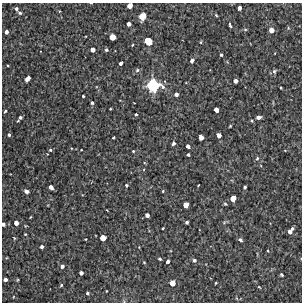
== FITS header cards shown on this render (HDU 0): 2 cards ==
NAXIS1  =                  300 / Width of image
NAXIS2  =                  300 / Height of image

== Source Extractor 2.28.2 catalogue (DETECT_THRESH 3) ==
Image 300 x 300 px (HDU 0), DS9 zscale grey, 1 PNG px = 1 image px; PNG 304 x 304 px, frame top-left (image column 1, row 300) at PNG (2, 3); no overlay
Background 3680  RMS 280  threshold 840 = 3 sigma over >= 5 px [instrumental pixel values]
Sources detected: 88; all 88 listed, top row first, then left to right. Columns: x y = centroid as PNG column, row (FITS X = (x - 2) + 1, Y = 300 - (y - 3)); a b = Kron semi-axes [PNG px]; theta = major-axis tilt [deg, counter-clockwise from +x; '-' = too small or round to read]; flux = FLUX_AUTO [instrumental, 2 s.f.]
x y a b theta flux
130 6 5 4 - 130000
239 8 4 3 - 68000
16 9 5 4 - 40000
20 13 5 4 - 27000
216 15 4 3 - 22000
142 16 7 6 - 250000
129 24 4 4 - 69000
230 25 5 2 - 31000
245 30 5 3 - 20000
271 30 5 5 - 110000
6 32 4 3 - 64000
112 37 5 5 - 170000
148 41 7 6 - 270000
201 42 5 3 - 15000
132 45 3 2 - 17000
93 50 4 4 - 90000
106 50 4 3 - 35000
221 55 3 3 - 25000
192 61 5 4 - 65000
121 63 4 3 - 53000
137 70 6 5 - 39000
274 71 6 5 - 37000
27 79 6 4 55 120000
235 81 4 4 - 71000
153 85 12 12 - 740000
163 87 7 5 -39 58000
281 88 3 2 - 18000
176 94 4 4 - 56000
83 96 3 3 - 22000
92 103 3 3 - 34000
110 109 2 2 - 16000
216 110 5 4 - 94000
5 111 3 3 - 26000
136 114 3 2 - 19000
258 117 4 4 - 68000
20 118 6 3 52 50000
252 121 4 3 - 17000
230 126 4 2 - 17000
9 135 4 3 - 29000
219 135 5 4 - 93000
113 137 3 3 - 23000
201 137 4 4 - 110000
173 143 4 3 - 51000
188 146 4 3 - 65000
50 150 4 4 - 22000
81 150 2 2 - 11000
133 151 3 2 - 17000
188 155 3 3 - 32000
257 158 6 4 64 31000
126 185 4 3 - 27000
198 185 3 2 - 14000
51 187 5 4 - 93000
245 187 3 3 - 32000
26 191 5 4 - 56000
163 191 3 3 - 17000
233 198 5 4 - 150000
225 204 5 4 - 21000
186 205 5 4 - 140000
147 215 4 4 - 70000
187 222 3 3 - 38000
224 222 6 4 19 26000
16 223 4 4 - 84000
3 224 4 3 - 49000
163 228 3 2 - 14000
290 231 9 5 52 110000
25 234 3 2 - 14000
14 238 4 3 - 18000
103 238 5 5 - 150000
86 239 2 2 - 12000
240 240 5 4 - 52000
42 247 4 3 - 40000
268 251 3 2 - 15000
160 259 4 3 - 24000
194 260 5 4 - 42000
168 261 4 3 - 56000
144 262 3 3 - 15000
62 266 5 4 - 51000
81 273 4 4 - 58000
282 275 4 3 - 30000
5 280 4 3 - 55000
17 280 5 3 - 15000
172 283 5 5 - 140000
216 283 3 2 - 14000
61 285 3 3 - 20000
259 287 5 3 - 18000
106 291 3 2 - 13000
87 293 3 3 - 32000
13 297 3 2 - 11000
At the frame edge (FLAGS 8, measured only in part): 2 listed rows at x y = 130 6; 3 224